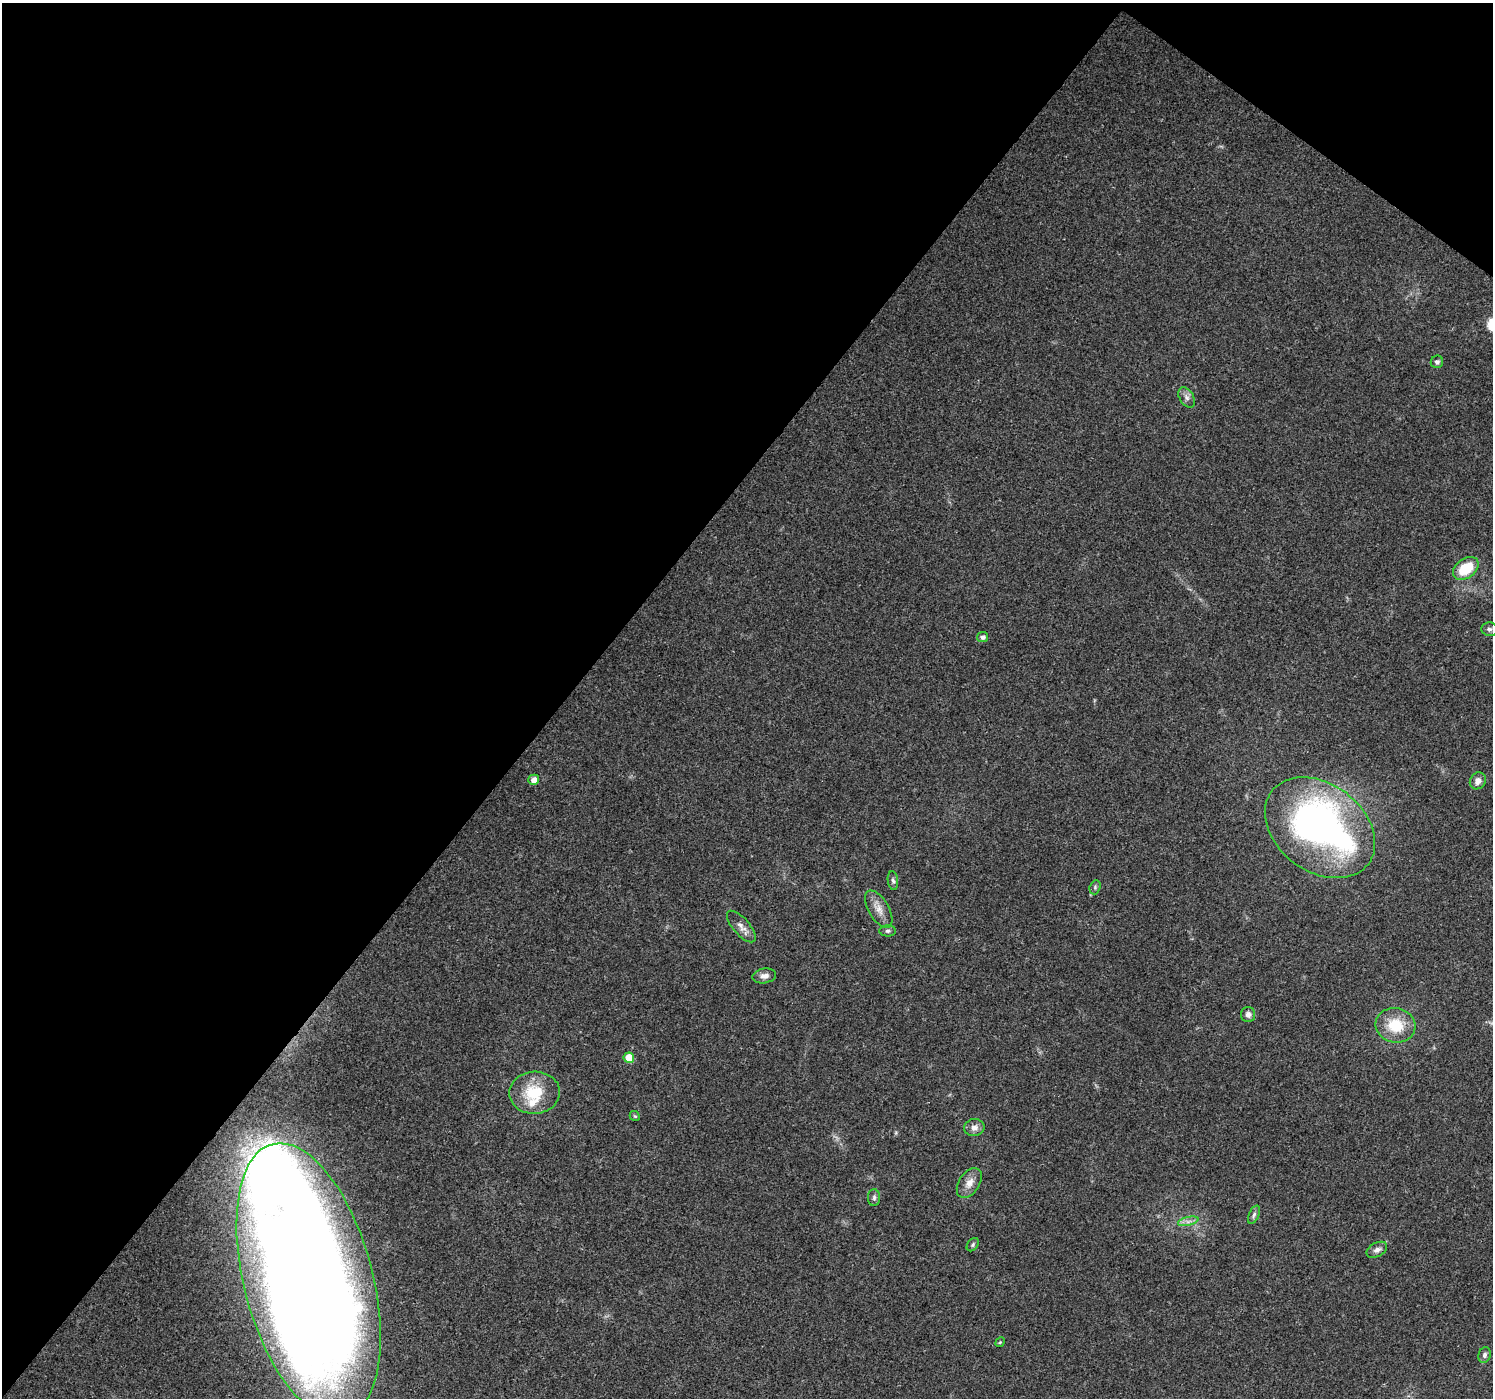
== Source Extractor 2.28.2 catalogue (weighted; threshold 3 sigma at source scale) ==
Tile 2 of 4 x 4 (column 2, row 1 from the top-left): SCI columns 1499-2989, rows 4436-5831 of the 5972 x 6010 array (HDU 1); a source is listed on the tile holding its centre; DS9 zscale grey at full resolution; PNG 1495 x 1400 px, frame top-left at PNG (2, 3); each listed source drawn as its Kron ellipse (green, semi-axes under 4 px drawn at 4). Shown black and unused: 40% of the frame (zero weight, under 3 of 4 exposures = <1% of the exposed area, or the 3 px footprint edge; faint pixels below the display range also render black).
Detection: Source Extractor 2.28.2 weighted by HDU 2 'WHT'; one run over the whole footprint, this tile lists its part. Background 0.0748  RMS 0.0045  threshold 0.0201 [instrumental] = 3 sigma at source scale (4.5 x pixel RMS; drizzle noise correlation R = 1.50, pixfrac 1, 0.0396/0.0396 arcsec/px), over >= 5 px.
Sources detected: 34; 4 inside a brighter object's white glare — neither listed nor drawn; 1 inside a brighter listed object's ellipse — not listed separately; the other 29 listed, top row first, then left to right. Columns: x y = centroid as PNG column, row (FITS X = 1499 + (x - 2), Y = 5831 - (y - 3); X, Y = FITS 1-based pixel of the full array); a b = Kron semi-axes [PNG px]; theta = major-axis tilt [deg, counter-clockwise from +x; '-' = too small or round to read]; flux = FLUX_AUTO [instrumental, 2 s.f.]
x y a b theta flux
1437 362 6 6 - 1.1
1187 397 11 7 -60 2.1
1466 568 14 9 36 14
1489 629 8 7 - 1.2
983 637 5 5 - 1.3
534 780 5 5 - 3
1478 781 9 7 60 2.6
1320 828 60 44 -37 190
893 881 9 5 -82 1.2
1095 887 7 5 71 0.82
879 909 21 10 -60 4.8
741 926 19 8 -49 3.3
888 931 8 5 -1 1.1
764 976 12 7 8 2.5
1248 1014 7 7 - 2
1396 1025 20 17 -13 15
629 1058 5 5 - 7.9
535 1093 25 21 3 18
635 1116 5 4 - 0.63
974 1128 10 8 11 2.8
969 1183 16 10 57 4.4
874 1198 8 6 88 1.2
1254 1215 10 5 65 1.2
1188 1221 10 4 13 1.8
973 1245 7 5 51 0.85
1377 1250 11 7 29 2
309 1281 141 64 -75 1300
1000 1342 5 4 - 0.48
1484 1355 8 6 69 1.5
Overlapping masked pixels (flux is a lower limit): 1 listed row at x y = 309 1281
Isophote crosses this tile's border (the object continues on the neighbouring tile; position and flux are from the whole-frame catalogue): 1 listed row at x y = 309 1281